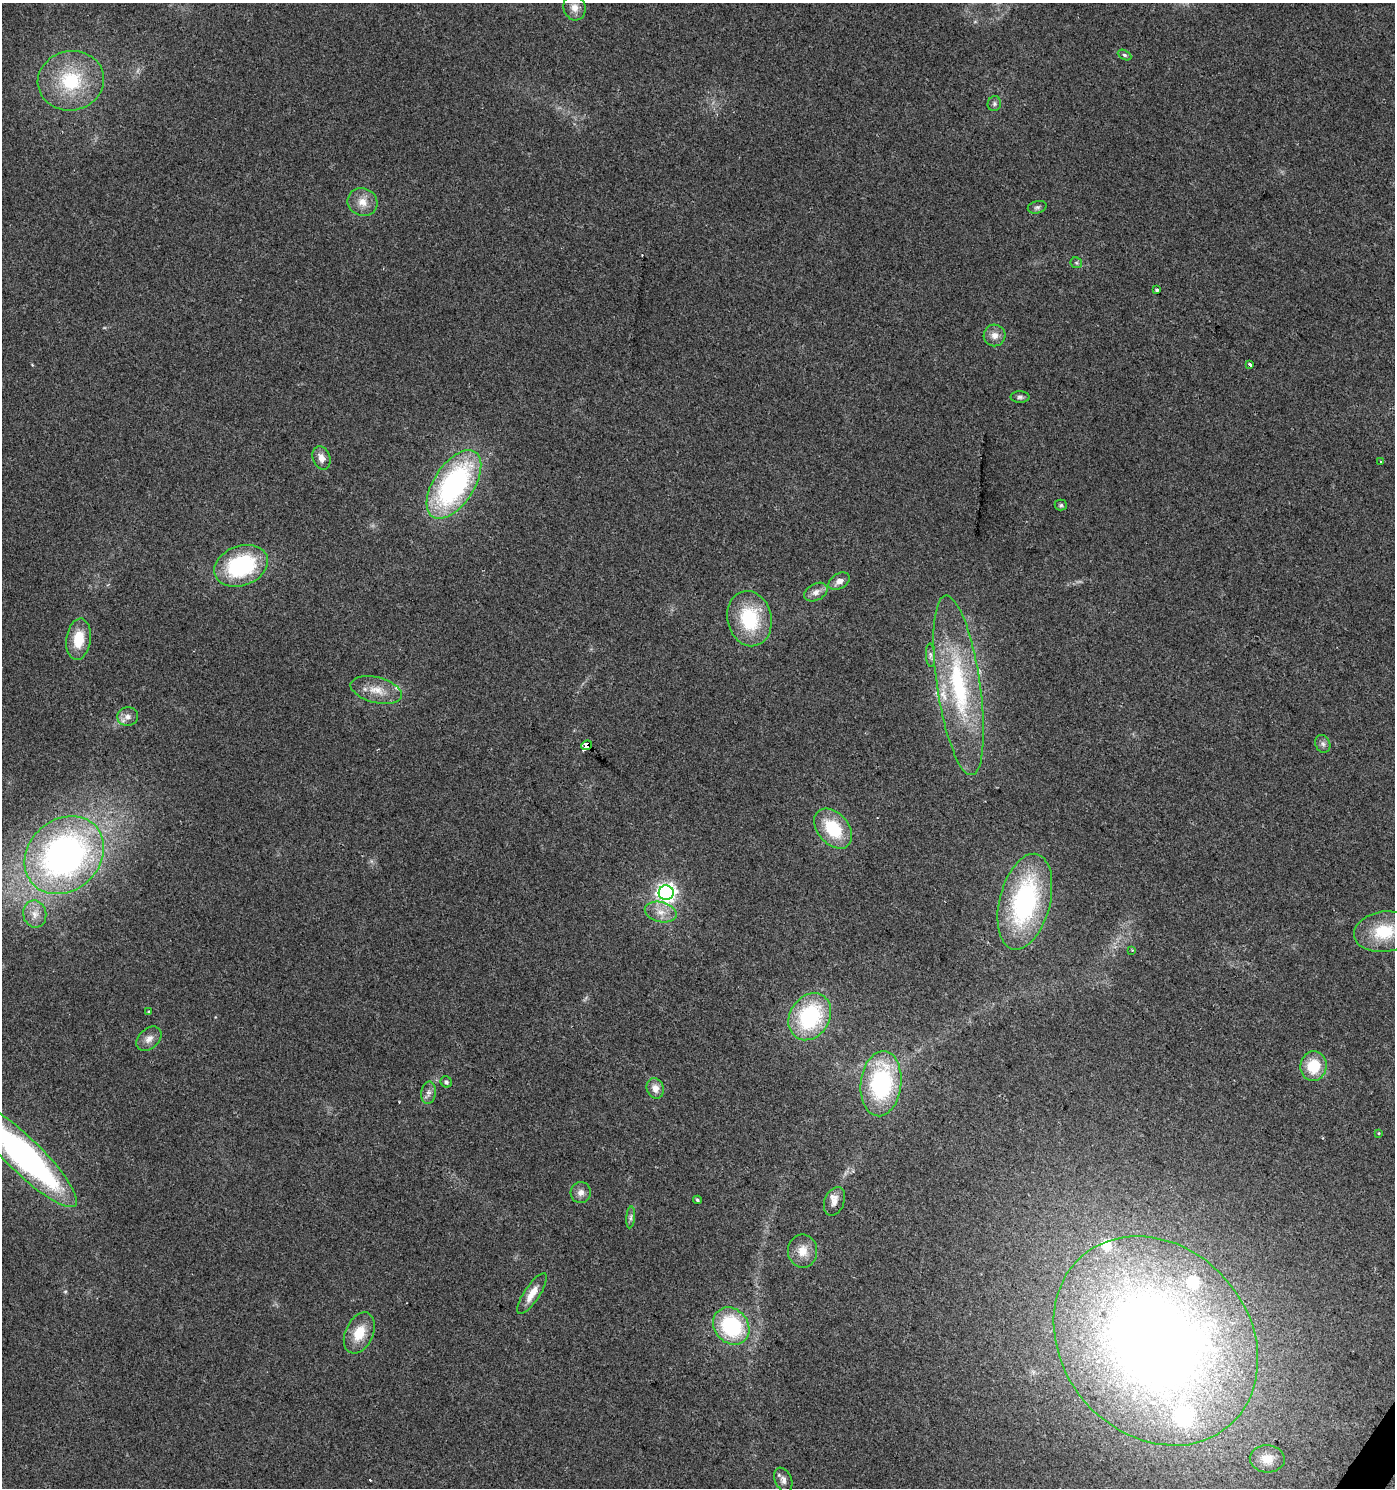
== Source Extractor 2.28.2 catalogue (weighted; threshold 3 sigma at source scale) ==
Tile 6 of 4 x 4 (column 2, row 2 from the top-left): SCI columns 1641-3033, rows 2975-4460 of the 6000 x 5953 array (HDU 1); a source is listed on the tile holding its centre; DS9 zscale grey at full resolution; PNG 1397 x 1490 px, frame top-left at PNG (2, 3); each listed source drawn as its Kron ellipse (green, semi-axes under 4 px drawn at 4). Shown black and unused: <1% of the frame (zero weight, under 2 of 3 exposures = <1% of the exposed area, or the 3 px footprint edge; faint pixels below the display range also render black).
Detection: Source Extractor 2.28.2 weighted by HDU 2 'WHT'; one run over the whole footprint, this tile lists its part. Background 0.049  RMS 0.0067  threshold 0.0303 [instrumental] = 3 sigma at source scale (4.5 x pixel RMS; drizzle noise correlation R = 1.50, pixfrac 1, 0.0396/0.0396 arcsec/px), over >= 5 px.
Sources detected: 63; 2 cosmic-ray / hot-pixel residue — neither listed nor drawn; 6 inside a brighter listed object's ellipse — not listed separately; the other 55 listed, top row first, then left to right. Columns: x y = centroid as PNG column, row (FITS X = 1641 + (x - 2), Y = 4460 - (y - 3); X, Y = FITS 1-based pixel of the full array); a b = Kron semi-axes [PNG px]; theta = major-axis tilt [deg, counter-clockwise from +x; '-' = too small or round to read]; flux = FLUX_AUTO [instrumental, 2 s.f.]
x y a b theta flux
574 8 13 11 -75 5.5
1124 55 7 4 -27 1.2
71 81 33 29 11 47
994 104 7 6 - 1.8
362 202 15 13 -27 8.5
1037 207 9 6 15 1.9
1076 263 6 5 - 1.2
1157 290 3 3 - 2.9
995 335 11 11 - 5.2
1250 364 4 3 - 8.2
1020 397 9 5 0 2
321 458 12 8 -69 5.2
1380 461 3 2 - 0.94
454 484 39 20 57 150
1061 505 6 5 - 1.2
241 566 28 20 20 70
839 581 11 7 31 4.5
816 592 12 8 28 4.7
749 619 28 22 -77 44
79 639 21 12 82 18
930 655 11 4 -86 2.1
959 685 91 21 -82 93
376 690 26 12 -14 12
128 717 10 9 - 4.7
1323 744 9 7 -65 2.5
587 745 5 4 - 2000
833 829 23 15 -49 33
64 855 43 35 42 290
666 893 7 7 - 320
1025 902 49 25 76 110
661 912 16 10 -15 7.9
35 914 14 11 -80 7
1384 932 30 20 8 30
1132 950 3 3 - 0.69
149 1012 4 3 - 1.5
810 1017 25 19 58 72
149 1039 14 10 42 5.2
1313 1066 15 13 84 21
446 1082 6 5 - 1.8
881 1084 33 20 84 85
655 1088 10 8 -67 5.8
428 1093 11 7 85 3.1
1379 1134 3 3 - 1.9
24 1156 72 17 -44 240
581 1192 10 10 - 4.3
697 1200 4 3 - 1.1
834 1201 15 9 67 4.8
631 1217 11 4 85 1.8
803 1251 16 14 -90 9.7
532 1294 23 7 56 9
731 1326 20 16 -49 60
359 1333 21 14 65 17
1156 1341 112 93 -49 800
1267 1459 17 13 -4 10
783 1480 13 8 -67 3.5
Overlapping masked pixels (flux is a lower limit): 1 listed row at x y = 587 745
Isophote crosses this tile's border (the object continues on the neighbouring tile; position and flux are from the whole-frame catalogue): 2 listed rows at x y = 1384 932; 24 1156